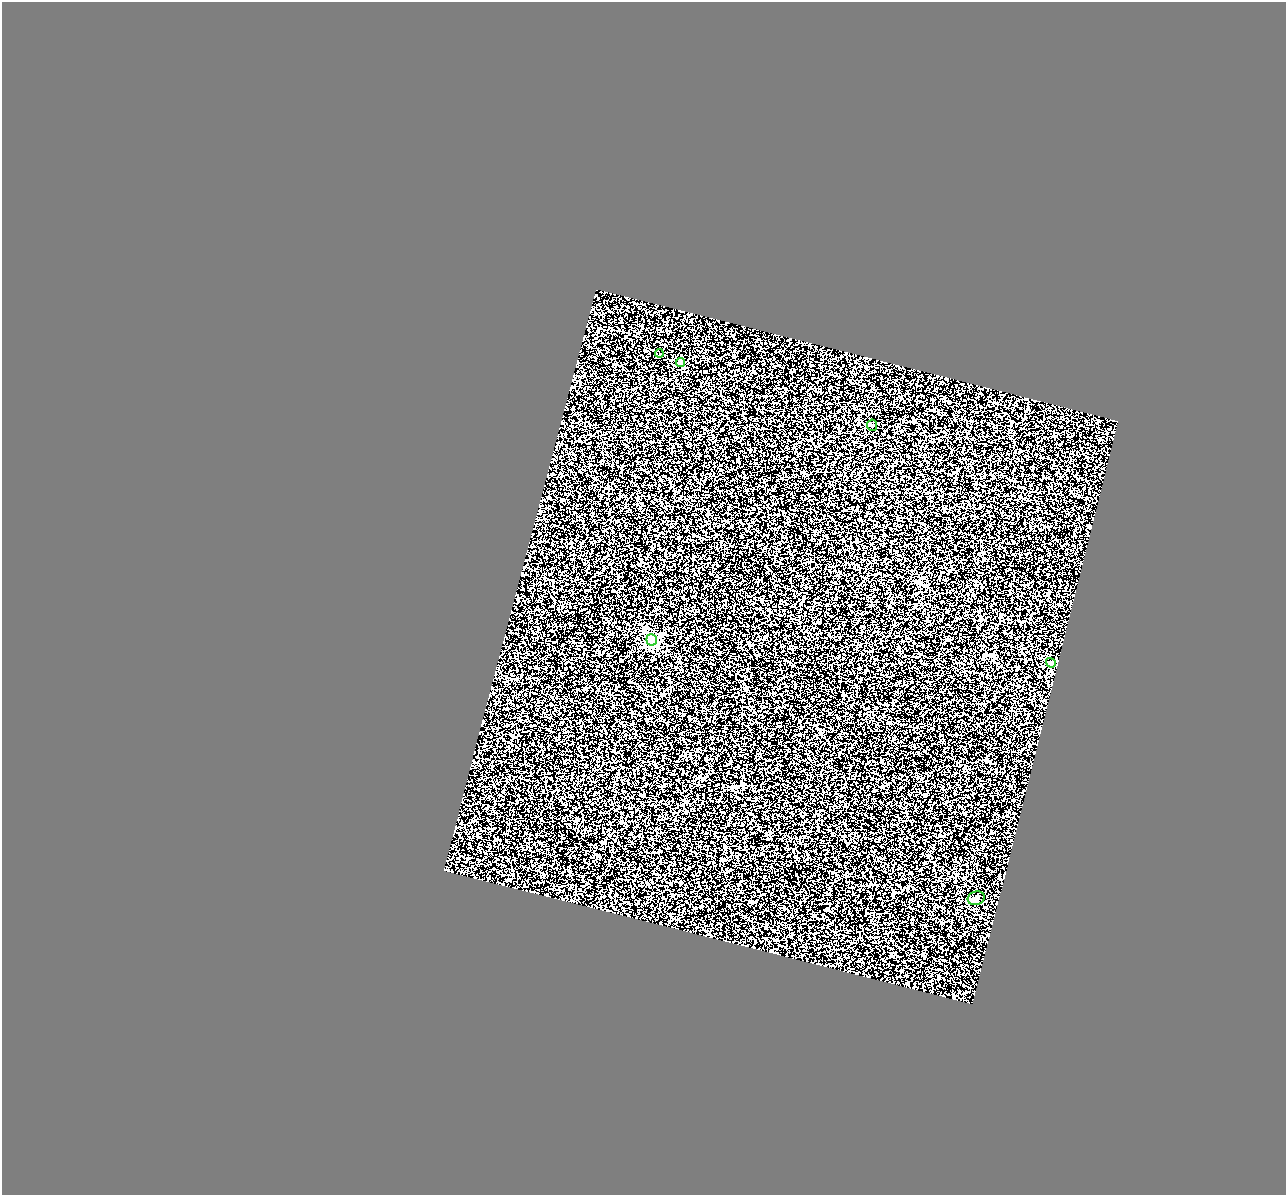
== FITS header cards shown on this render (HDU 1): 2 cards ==
NAXIS1  =                 1284
NAXIS2  =                 1193

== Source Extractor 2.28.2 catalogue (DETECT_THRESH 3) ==
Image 1284 x 1193 px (HDU 1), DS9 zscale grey, 1 PNG px = 1 image px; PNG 1288 x 1197 px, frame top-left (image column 1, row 1193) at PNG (2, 2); each listed source drawn as its Kron ellipse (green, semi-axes under 4 px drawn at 4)
Background 0.406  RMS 0.53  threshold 1.58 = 3 sigma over >= 5 px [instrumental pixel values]
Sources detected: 6; all 6 listed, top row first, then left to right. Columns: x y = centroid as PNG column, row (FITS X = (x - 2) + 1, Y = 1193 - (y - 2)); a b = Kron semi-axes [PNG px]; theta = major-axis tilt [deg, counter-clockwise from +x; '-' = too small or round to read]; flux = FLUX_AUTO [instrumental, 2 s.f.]
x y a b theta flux
659 353 4 3 - 110
680 362 4 4 - 690
872 425 5 5 - 59
652 640 5 5 - 3100
1051 663 5 4 - 140
976 898 8 6 17 97